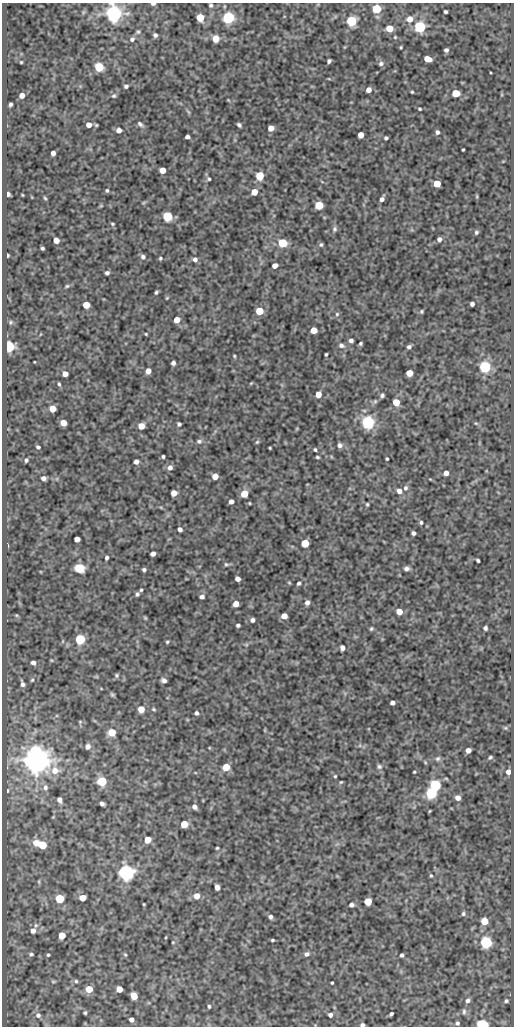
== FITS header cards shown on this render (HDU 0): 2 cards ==
NAXIS1  =                  512
NAXIS2  =                 1024

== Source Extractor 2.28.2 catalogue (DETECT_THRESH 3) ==
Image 512 x 1024 px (HDU 0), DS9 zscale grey, 1 PNG px = 1 image px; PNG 516 x 1028 px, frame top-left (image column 1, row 1024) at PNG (2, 3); no overlay
Background 108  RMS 0.55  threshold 1.66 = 3 sigma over >= 5 px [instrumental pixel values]
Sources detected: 242; all 242 listed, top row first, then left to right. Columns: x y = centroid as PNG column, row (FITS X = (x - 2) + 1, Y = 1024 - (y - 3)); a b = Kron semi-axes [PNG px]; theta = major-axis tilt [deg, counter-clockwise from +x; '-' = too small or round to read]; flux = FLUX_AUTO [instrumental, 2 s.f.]
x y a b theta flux
153 4 5 3 - 84
211 5 3 3 - 59
376 8 5 5 - 2000
445 12 4 3 - 59
113 14 6 6 - 19000
200 18 5 5 - 1000
228 18 5 5 - 6700
410 19 7 6 - 300
351 21 5 5 - 3500
420 27 5 5 - 5800
389 28 5 5 - 680
138 32 6 5 - 64
155 35 4 4 - 86
132 39 7 6 - 100
216 39 5 5 - 640
401 47 3 2 - 35
446 50 4 4 - 93
428 59 6 5 - 420
329 61 4 4 - 79
21 62 3 3 - 36
381 64 6 5 - 90
99 67 5 5 - 2300
329 79 5 3 - 28
126 86 4 4 - 88
369 90 5 4 - 250
412 92 3 3 - 37
456 93 5 5 - 1000
22 95 4 4 - 250
114 96 6 5 - 62
228 100 5 3 - 30
10 104 4 3 - 78
420 109 3 3 - 44
188 112 9 3 -50 56
140 124 10 5 -39 110
89 125 5 5 - 280
239 125 5 3 - 82
271 128 5 4 - 370
119 130 5 5 - 190
437 132 5 4 - 88
361 135 5 5 - 320
187 137 4 4 - 130
386 138 4 3 - 71
463 150 3 2 - 36
53 153 4 4 - 160
162 170 5 5 - 480
260 176 5 5 - 1200
209 179 5 5 - 56
437 183 5 5 - 680
107 190 4 4 - 59
254 192 5 5 - 510
8 194 4 4 - 110
22 195 3 2 - 28
477 196 6 3 -90 41
45 198 5 3 - 44
382 199 5 4 - 140
144 202 6 4 20 44
319 205 5 5 - 1400
167 216 5 5 - 3200
112 224 5 4 - 47
335 229 7 6 - 84
476 232 5 4 - 67
439 239 5 4 - 130
56 240 5 4 - 330
282 243 5 5 - 2000
321 245 5 5 - 64
42 248 3 3 - 65
8 255 3 2 - 47
143 257 6 6 - 100
160 258 4 4 - 50
195 259 6 5 - 130
275 266 5 4 - 250
107 273 4 4 - 92
67 286 5 4 - 50
156 292 4 3 - 57
167 298 4 3 - 36
472 304 4 4 - 120
86 305 5 5 - 760
259 311 5 5 - 1100
421 311 4 4 - 50
337 314 5 5 - 61
177 320 5 5 - 360
11 322 5 5 - 55
313 330 5 5 - 420
146 334 3 3 - 34
351 340 4 4 - 110
360 343 4 3 - 58
341 345 8 6 -26 120
9 346 5 5 - 4500
409 347 5 4 - 92
326 354 3 3 - 49
234 356 4 3 - 40
34 362 3 2 - 25
173 363 4 4 - 110
485 367 5 5 - 6300
148 371 5 4 - 220
409 373 5 5 - 540
65 374 5 4 - 270
251 383 4 3 - 31
59 384 4 3 - 55
318 394 5 5 - 350
382 395 4 4 - 82
375 401 6 5 - 59
396 402 5 5 - 720
52 409 5 5 - 530
368 422 6 5 - 8700
63 423 5 5 - 410
476 423 6 4 -2 43
179 424 4 4 - 77
141 426 5 5 - 460
199 441 7 6 - 90
257 442 5 4 - 49
340 445 6 5 - 120
38 447 4 3 - 74
270 448 3 2 - 34
315 450 4 3 - 53
163 456 3 3 - 62
317 457 4 3 - 51
387 459 3 3 - 42
26 460 4 4 - 73
136 462 4 4 - 150
170 467 6 6 - 150
446 473 5 4 - 190
215 476 5 5 - 410
43 478 5 4 - 130
405 488 7 6 - 100
399 491 6 5 - 190
174 493 5 5 - 370
244 494 5 5 - 840
231 502 4 4 - 180
367 504 4 3 - 45
421 522 4 3 - 58
180 529 4 4 - 130
413 533 4 4 - 92
77 539 5 4 - 280
305 543 5 5 - 1100
153 554 5 4 - 180
107 558 4 3 - 82
478 560 4 3 - 62
226 564 7 4 -17 61
79 568 6 5 - 3000
406 568 5 4 - 120
144 570 4 4 - 78
237 579 5 4 - 180
289 583 5 4 - 38
299 583 4 3 - 74
141 590 3 3 - 45
137 594 5 3 - 72
202 597 5 4 - 110
307 602 5 5 - 140
236 604 5 5 - 350
399 612 5 5 - 390
16 615 6 3 -18 38
284 616 5 5 - 360
145 618 5 4 - 41
252 620 5 4 - 110
238 625 4 3 - 82
485 628 4 4 - 79
371 629 5 4 - 56
80 639 5 5 - 3100
167 642 4 3 - 48
342 648 5 4 - 150
33 663 5 4 - 110
117 675 6 5 - 68
32 680 4 4 - 43
164 680 5 4 - 120
22 684 6 3 -76 110
112 695 5 4 - 61
392 703 4 4 - 140
141 709 5 5 - 430
154 709 5 4 - 48
196 713 4 4 - 88
80 722 5 4 - 43
505 728 6 5 - 47
112 732 5 5 - 830
88 746 6 5 - 150
468 750 5 4 - 210
490 757 4 3 - 61
438 758 7 6 - 86
36 760 7 7 - 66000
379 766 6 6 - 93
226 767 5 5 - 830
55 770 10 8 -1 380
414 772 3 2 - 36
508 772 5 5 - 200
335 776 4 4 - 41
102 781 5 5 - 2200
341 782 4 3 - 38
435 785 6 5 - 4200
45 787 7 6 - 110
7 791 4 2 - 34
431 793 6 5 - 4200
458 798 5 5 - 190
59 800 5 4 - 160
102 804 5 4 - 120
194 807 5 4 - 160
184 824 5 5 - 900
147 840 5 5 - 490
36 843 7 7 - 290
42 845 5 5 - 1600
217 848 3 3 - 40
126 873 6 6 - 16000
431 875 4 3 - 42
39 882 7 3 -90 45
217 887 5 4 - 210
197 896 5 5 - 380
82 898 5 5 - 510
60 899 5 5 - 2100
368 902 5 5 - 980
144 904 3 2 - 31
351 905 5 4 - 120
463 914 5 5 - 73
270 917 5 4 - 100
484 921 5 5 - 710
33 931 7 7 - 210
62 935 5 5 - 850
166 937 4 3 - 28
272 940 3 3 - 47
173 942 3 3 - 31
486 942 6 5 - 7300
31 954 5 4 - 73
307 954 6 5 - 120
48 955 3 3 - 54
125 955 5 4 - 42
402 955 4 3 - 77
53 981 7 4 8 51
76 981 6 5 - 68
332 983 3 2 - 40
89 989 5 5 - 700
119 989 5 5 - 450
134 996 5 5 - 670
468 1001 5 5 - 110
506 1001 4 4 - 61
209 1006 4 3 - 60
464 1011 8 5 89 78
85 1013 3 3 - 50
391 1014 4 3 - 71
38 1015 7 7 - 150
330 1015 4 4 - 110
131 1019 4 4 - 150
457 1023 4 4 - 73
482 1024 6 5 - 4500
362 1025 4 3 - 87
At the frame edge (FLAGS 8, measured only in part): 4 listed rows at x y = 153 4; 113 14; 482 1024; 362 1025

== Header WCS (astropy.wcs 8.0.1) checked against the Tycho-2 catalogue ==
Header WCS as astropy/WCSLIB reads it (CRVAL/CRPIX/CD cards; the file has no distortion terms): RA---SIN/DEC--SIN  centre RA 05:29:51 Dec -06:32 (82.46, -6.53 deg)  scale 1 arcsec/px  FOV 8.5' x 17.1'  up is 0 deg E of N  parity normal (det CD < 0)
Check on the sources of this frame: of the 60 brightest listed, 3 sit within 1.5 arcsec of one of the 7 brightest Tycho-2 stars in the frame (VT <= 12.19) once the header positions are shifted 0.29 arcsec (0.25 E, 0.15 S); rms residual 0.45 arcsec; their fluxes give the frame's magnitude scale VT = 21.99 - 2.5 log10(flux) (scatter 0.09 mag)
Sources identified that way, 3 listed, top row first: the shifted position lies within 1.5 arcsec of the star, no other Tycho-2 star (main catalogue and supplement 1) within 3.0 arcsec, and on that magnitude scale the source's flux lands within +1.5 / -3 mag of the star's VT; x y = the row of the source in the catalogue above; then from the Tycho-2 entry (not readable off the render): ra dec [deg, ICRS J2000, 3 dp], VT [Tycho-2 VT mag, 2 dp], TYC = Tycho-2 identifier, HIP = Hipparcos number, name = IAU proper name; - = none
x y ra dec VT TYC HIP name
113 14 82.503 -6.392 11.59 4778-607-1 - -
368 422 82.432 -6.505 12.14 4765-768-1 - -
36 760 82.525 -6.599 9.85 4778-819-1 - -